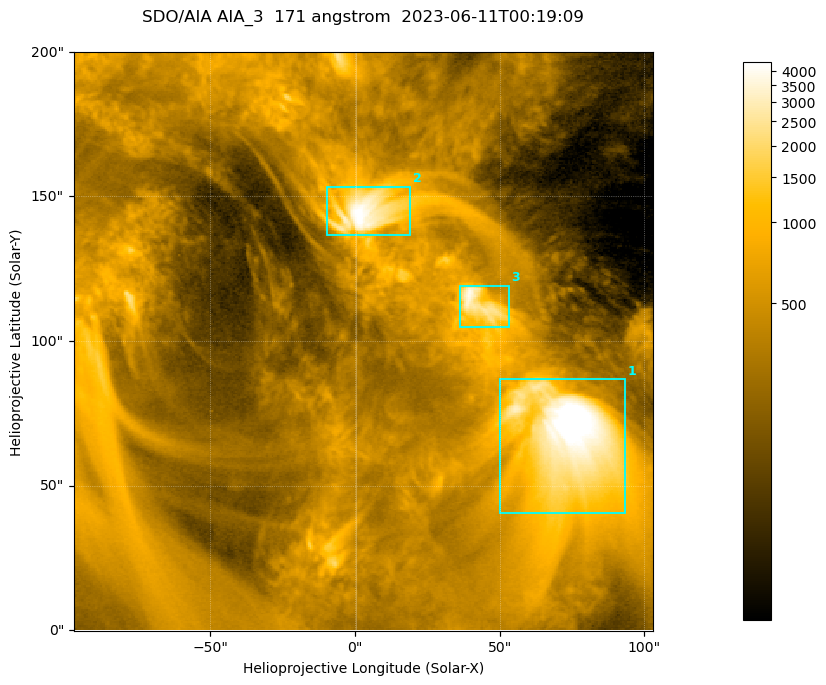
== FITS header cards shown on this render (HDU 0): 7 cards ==
TELESCOP= 'SDO/AIA '           / For AIA: SDO/AIA
INSTRUME= 'AIA_3   '           / For AIA: AIA_ATA1, AIA_ATA2, AIA_ATA3 or AIA_AT
WAVELNTH=                  171 / [angstrom] Wavelength
WAVEUNIT= 'angstrom'           / Wavelength unit: angstrom
DATE-OBS= '2023-06-11T00:19:09.351' / [ISO] Date when observation started; ISO 8
CTYPE1  = 'HPLN-TAN'           / CTYPE1; Typically HPLN
CTYPE2  = 'HPLT-TAN'           / CTYPE2; Typically HPLT

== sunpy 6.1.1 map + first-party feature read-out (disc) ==
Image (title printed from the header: SDO/AIA AIA_3  171 angstrom  2023-06-11T00:19:09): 334 x 334 px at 0.599 arcsec/px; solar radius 945 arcsec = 1577 px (partial field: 1.4% of the solar disc is inside the frame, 100% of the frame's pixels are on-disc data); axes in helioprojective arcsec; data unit not stated in the header (colour bar unlabelled)
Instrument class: DISC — disc imager (sunpy class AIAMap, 171 A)
Bright regions (active regions / flare kernels): reference = the on-disc median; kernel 3 px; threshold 5 sigma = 1092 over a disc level ~360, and >= 1.15x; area >= 111 px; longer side >= 4 px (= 2.4 arcsec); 3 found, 3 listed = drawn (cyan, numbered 1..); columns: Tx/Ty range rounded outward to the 2 arcsec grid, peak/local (2 s.f.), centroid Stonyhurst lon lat
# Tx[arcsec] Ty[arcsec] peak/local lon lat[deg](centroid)
1 50..94 40..88 15 +4 +4
2 -10..20 136..154 12 +0 +9
3 36..54 104..120 10 +3 +7